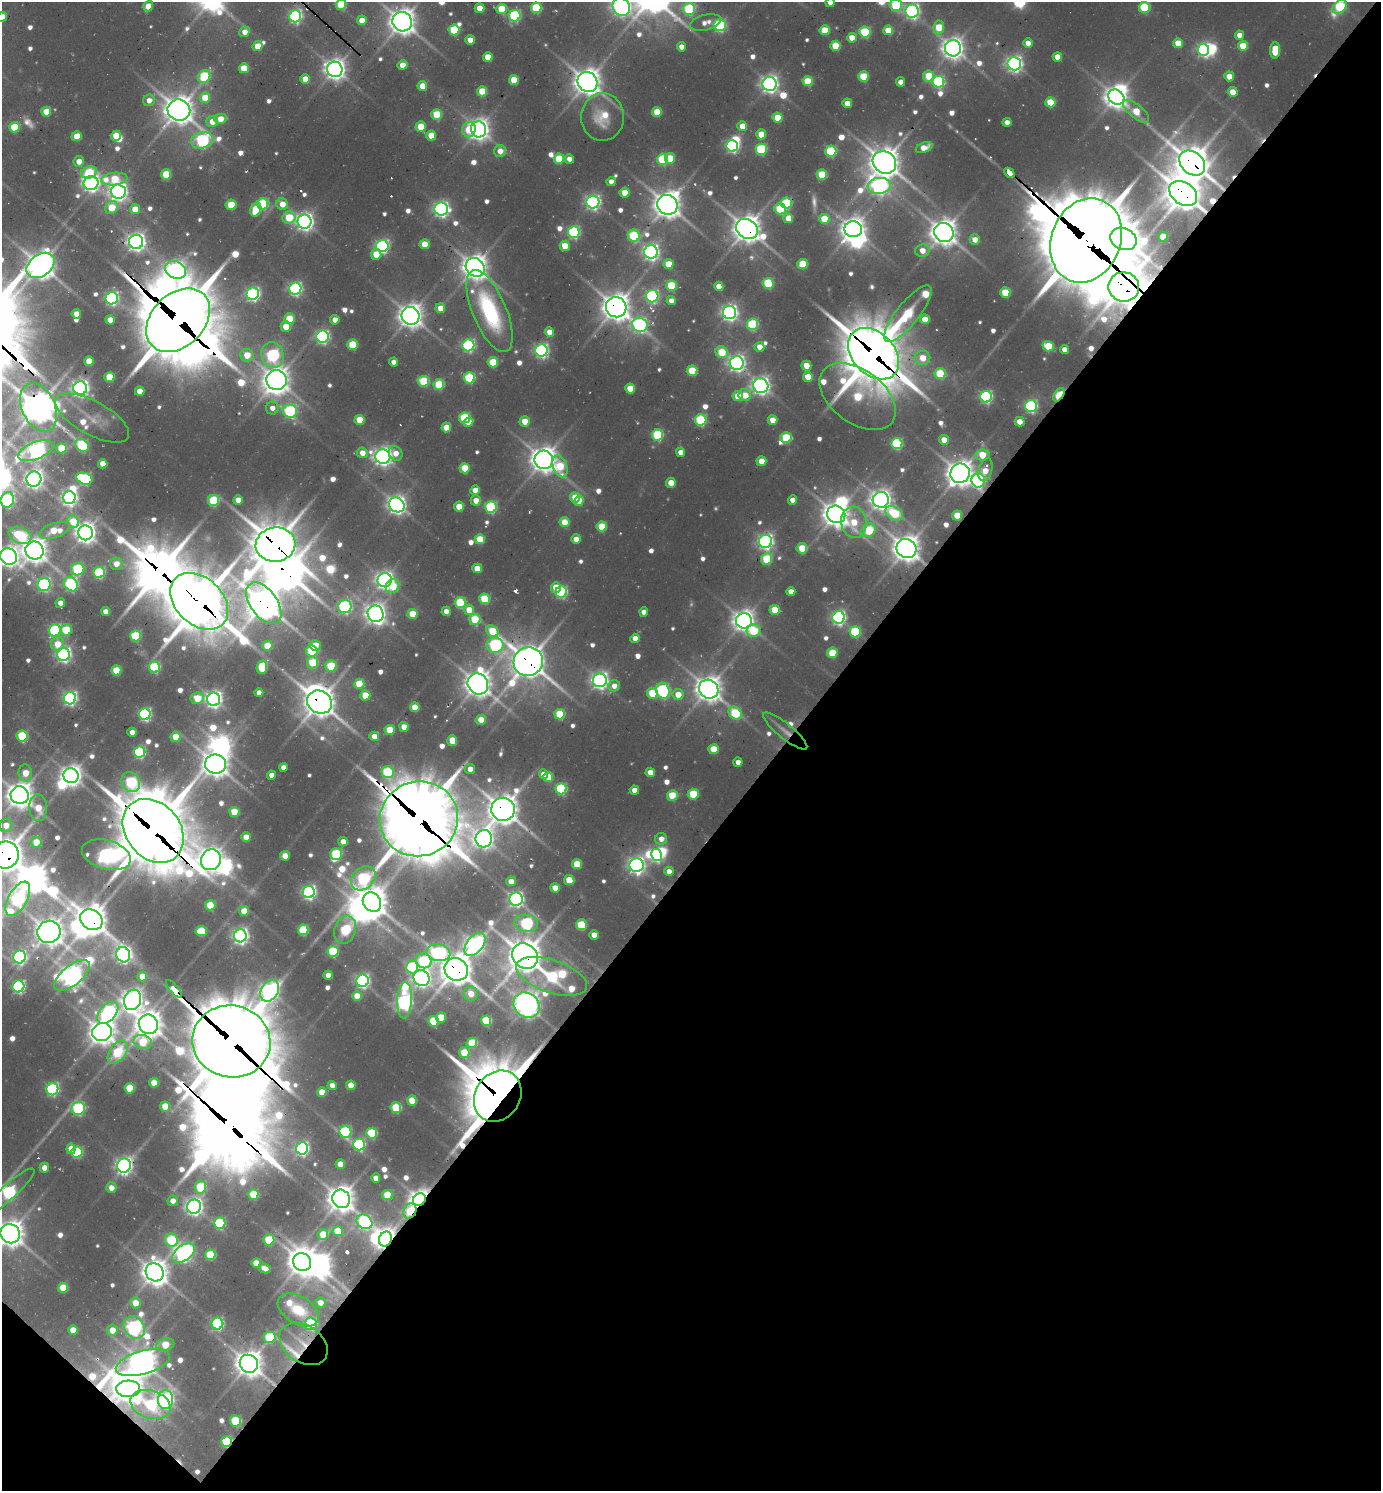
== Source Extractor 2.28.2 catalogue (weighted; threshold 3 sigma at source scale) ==
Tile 15 of 4 x 4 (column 3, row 4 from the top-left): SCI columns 3055-4433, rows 33-1521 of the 5997 x 5989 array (HDU 1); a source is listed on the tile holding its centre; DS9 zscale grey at full resolution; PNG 1383 x 1493 px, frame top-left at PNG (2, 2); each listed source drawn as its Kron ellipse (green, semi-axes under 4 px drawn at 4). Shown black and unused: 44% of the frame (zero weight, under 2 of 3 exposures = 3% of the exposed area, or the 3 px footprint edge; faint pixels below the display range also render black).
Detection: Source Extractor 2.28.2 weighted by HDU 2 'WHT'; one run over the whole footprint, this tile lists its part. Background 0.101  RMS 0.0091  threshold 0.0409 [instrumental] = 3 sigma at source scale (4.5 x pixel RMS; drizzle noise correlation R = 1.50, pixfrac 1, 0.05/0.05 arcsec/px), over >= 5 px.
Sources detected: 741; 16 too faint to see at this stretch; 41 inside a brighter object's white glare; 11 cosmic-ray / hot-pixel residue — neither listed nor drawn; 10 inside a brighter listed object's ellipse — not listed separately; of the other 663, all 500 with FLUX_AUTO >= 9.41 (the completeness limit of this list) listed and drawn (163 fainter detections not listed), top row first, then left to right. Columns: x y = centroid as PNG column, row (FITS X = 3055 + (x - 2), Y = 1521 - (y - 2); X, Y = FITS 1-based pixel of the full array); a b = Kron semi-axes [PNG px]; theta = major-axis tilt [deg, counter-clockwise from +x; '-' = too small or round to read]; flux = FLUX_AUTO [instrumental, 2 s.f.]
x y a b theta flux
830 3 4 4 - 9.4
341 5 5 5 - 55
896 5 6 6 - 88
148 6 5 4 - 21
621 7 10 8 -57 650
1144 7 5 5 - 93
1340 7 8 6 50 110
479 8 5 4 - 21
536 8 5 5 - 93
501 9 5 5 - 39
689 9 6 6 - 110
912 11 6 6 - 380
295 16 6 6 - 250
515 16 6 5 - 160
2 17 5 4 - 17
362 20 5 4 - 16
402 22 10 9 - 1500
706 22 15 7 14 12
720 25 6 6 - 150
939 27 7 5 83 38
454 30 5 5 - 77
825 30 5 5 - 42
888 30 5 5 - 33
245 32 5 5 - 12
865 32 5 5 - 100
1239 35 4 4 - 12
852 38 5 5 - 19
470 40 5 4 - 17
1028 43 5 4 - 14
1178 43 5 5 - 28
257 46 5 4 - 25
835 46 5 5 - 39
1243 46 5 5 - 33
681 47 4 4 - 11
953 48 8 8 - 980
1204 50 6 5 - 270
1275 50 8 5 88 40
488 57 5 5 - 27
1057 57 5 4 - 17
1014 64 7 6 - 510
403 65 5 4 - 18
244 68 5 5 - 34
335 69 8 7 - 980
863 76 5 5 - 57
928 76 5 5 - 36
1229 76 5 5 - 18
204 77 7 5 58 110
305 79 5 4 - 21
514 80 5 5 - 35
808 81 5 5 - 51
588 82 10 9 - 1500
900 82 5 4 - 10
938 82 6 6 - 170
770 84 7 7 - 600
422 86 5 5 - 25
482 91 5 5 - 38
1233 92 5 5 - 23
1116 97 8 7 - 1100
205 98 5 5 - 33
149 100 6 5 - 11
1050 102 5 5 - 46
847 103 5 5 - 19
179 110 11 10 - 1700
1136 111 16 6 -38 33
46 112 5 5 - 28
657 112 5 5 - 39
437 114 5 5 - 59
603 117 24 21 -90 38
777 118 5 5 - 33
220 119 6 5 - 21
212 122 6 5 - 19
1007 122 4 4 - 9.8
421 126 5 5 - 32
742 126 5 4 - 19
14 127 5 5 - 55
469 129 8 6 81 24
478 129 8 7 - 970
761 134 5 5 - 26
431 135 5 5 - 31
77 136 5 5 - 27
116 136 5 4 - 31
202 140 11 8 9 230
732 146 6 5 - 240
924 148 9 5 21 18
761 149 5 5 - 120
500 151 6 6 - 15
831 151 5 5 - 110
670 158 5 5 - 33
559 159 5 5 - 57
569 159 5 4 - 10
663 159 5 5 - 110
79 161 5 5 - 13
884 162 12 10 -36 1800
1192 163 14 11 -42 2300
89 172 8 6 16 57
1009 173 6 4 -44 76
166 174 5 5 - 48
822 175 5 5 - 60
114 179 13 6 7 52
611 182 4 4 - 10
91 183 7 7 - 540
879 186 12 8 6 550
118 192 7 7 - 690
624 193 5 5 - 21
1183 193 15 11 -35 2800
593 202 6 6 - 360
786 203 5 5 - 100
263 204 5 5 - 100
282 204 6 5 - 19
231 205 5 5 - 47
667 205 10 10 - 1600
112 208 7 6 - 39
135 209 5 5 - 20
256 209 7 5 66 47
441 209 6 6 - 450
780 209 6 5 - 68
289 217 6 6 - 48
788 218 5 5 - 21
824 219 5 5 - 39
304 222 7 7 - 620
747 229 12 9 -32 1600
853 229 9 8 - 1100
574 232 6 6 - 190
944 232 10 9 - 1400
634 236 6 6 - 98
1163 237 5 4 - 21
975 239 5 5 - 14
1123 239 13 10 -25 1800
1086 240 43 34 68 12000
136 242 7 7 - 700
425 244 5 5 - 29
382 246 6 6 - 270
565 246 5 5 - 28
922 251 7 6 - 15
651 252 7 6 - 470
376 254 5 5 - 27
669 264 5 5 - 30
803 264 5 5 - 50
41 265 15 11 36 1700
475 267 10 8 -44 1500
176 270 11 8 -24 630
768 283 5 5 - 85
671 286 5 5 - 68
719 286 5 4 - 18
1124 287 15 14 - 2400
295 289 6 6 - 280
1005 293 5 5 - 48
253 294 6 6 - 300
652 296 6 6 - 220
112 298 6 6 - 280
671 301 4 4 - 11
616 307 10 10 - 1600
440 308 5 5 - 17
490 311 44 17 -67 130
729 312 6 6 - 500
76 314 5 4 - 16
908 314 35 11 51 110
411 316 9 8 - 1200
289 319 5 5 - 46
925 319 5 5 - 22
110 320 5 4 - 16
178 320 36 26 44 8900
335 320 5 4 - 13
752 324 6 5 - 110
640 325 8 7 - 320
286 327 5 5 - 24
549 332 5 4 - 16
322 337 6 6 - 280
352 345 5 5 - 60
468 345 6 6 - 220
1048 346 6 5 - 46
759 347 5 5 - 14
1064 349 4 4 - 10
541 350 6 6 - 310
722 352 6 5 - 49
874 354 29 21 -46 5600
247 355 6 6 - 24
272 355 13 11 -74 230
922 358 8 7 - 24
89 361 5 5 - 29
394 362 4 4 - 9.8
493 362 5 5 - 47
737 363 7 7 - 490
806 366 5 5 - 23
692 371 5 5 - 53
940 374 5 5 - 75
109 377 5 5 - 45
808 377 5 5 - 26
469 378 5 5 - 100
276 380 10 10 - 1400
424 381 5 5 - 77
439 384 5 5 - 72
761 386 8 7 - 650
80 388 7 7 - 570
630 389 5 5 - 34
140 391 5 4 - 18
745 395 6 6 - 21
1059 395 7 4 55 86
738 396 5 5 - 28
858 397 43 26 -37 120
986 397 6 6 - 230
1031 406 6 6 - 220
38 407 26 16 -65 2200
272 408 6 6 - 9.4
290 411 7 6 - 160
92 418 41 16 -29 28
464 418 5 5 - 93
360 420 5 5 - 35
701 420 6 5 - 130
773 420 5 4 - 19
525 421 5 5 - 23
468 422 5 4 - 16
1020 422 5 5 - 17
446 427 5 5 - 25
657 435 5 5 - 110
786 438 5 5 - 63
944 440 5 4 - 19
897 443 5 5 - 130
82 445 7 6 - 130
61 448 5 5 - 39
36 451 18 8 21 580
680 452 4 4 - 12
362 453 5 5 - 14
396 453 7 6 - 14
982 455 7 5 7 34
383 456 7 7 - 700
544 460 9 9 - 1400
761 461 5 5 - 25
103 464 5 4 - 18
560 466 11 7 -70 55
465 468 5 5 - 40
985 470 12 6 74 22
960 473 10 9 - 1400
34 479 7 7 - 710
84 479 8 6 -20 150
978 480 7 6 - 240
671 483 5 4 - 21
475 490 5 4 - 15
575 497 5 5 - 28
69 498 6 6 - 430
7 500 8 6 75 290
214 500 6 5 - 88
238 500 5 4 - 18
476 500 5 5 - 16
793 500 4 4 - 13
881 500 8 8 - 940
579 501 5 4 - 22
397 505 8 7 - 670
459 506 5 5 - 25
491 507 6 5 - 140
894 513 9 6 -31 65
836 514 9 8 - 1400
957 515 5 5 - 32
73 522 6 5 - 39
565 522 5 5 - 30
854 522 16 13 -81 36
602 526 5 5 - 43
55 530 16 7 18 37
869 530 7 6 - 78
85 533 7 7 - 910
20 535 12 8 -23 110
480 539 5 5 - 41
576 539 5 4 - 14
766 541 6 6 - 450
276 544 20 17 9 3400
802 548 5 5 - 40
906 548 10 9 - 1500
35 551 9 8 - 1400
9 557 8 8 - 880
767 559 6 5 - 69
116 564 6 6 - 14
477 568 5 5 - 26
78 569 7 6 - 110
99 572 6 5 - 130
385 580 7 7 - 650
44 584 6 6 - 210
71 584 8 6 -49 210
392 586 7 6 - 40
556 587 5 5 - 24
561 592 6 5 - 160
791 592 4 4 - 13
485 599 5 5 - 66
199 601 33 23 -43 6200
60 603 5 5 - 9.8
264 603 24 13 -54 2200
460 603 5 5 - 83
345 606 7 6 - 220
469 610 5 5 - 22
775 610 5 5 - 34
105 611 4 4 - 11
446 611 4 4 - 11
644 612 4 4 - 11
376 614 8 8 - 920
412 614 5 5 - 36
839 617 6 6 - 330
475 619 5 5 - 57
744 621 8 7 - 1000
55 630 6 6 - 160
66 630 5 5 - 61
492 631 7 5 -39 44
754 631 7 6 - 48
855 632 5 5 - 97
135 636 5 5 - 90
635 638 5 4 - 15
58 644 7 6 - 23
315 645 6 5 - 20
495 645 8 8 - 200
267 646 5 5 - 34
312 651 6 5 - 99
832 653 5 5 - 41
64 655 6 6 - 390
312 662 6 5 - 51
528 662 15 14 - 2400
331 666 5 5 - 61
154 667 5 5 - 120
262 667 7 5 80 60
116 670 5 5 - 46
600 680 7 7 - 560
359 684 5 5 - 44
478 684 11 10 - 1400
614 686 6 5 - 11
709 689 10 9 - 1400
663 691 8 6 -72 220
259 693 4 4 - 10
652 693 5 5 - 47
678 694 5 5 - 21
365 695 5 5 - 32
70 698 6 6 - 330
197 698 7 5 10 33
213 699 7 6 - 560
319 702 13 11 -30 2000
415 707 5 5 - 25
735 713 7 6 - 83
145 714 6 5 - 220
560 714 5 5 - 63
481 720 5 5 - 20
404 727 5 4 - 19
390 730 5 5 - 35
785 731 28 7 -39 11
132 732 4 4 - 10
22 736 5 5 - 88
374 736 4 4 - 15
176 737 5 5 - 28
452 741 5 5 - 27
714 749 5 5 - 35
140 752 6 5 - 160
738 762 4 4 - 9.8
215 764 10 9 - 1400
283 767 4 4 - 10
470 769 5 5 - 12
387 772 6 6 - 110
650 772 5 4 - 16
25 773 8 6 -82 25
543 774 5 4 - 13
272 775 4 4 - 14
71 776 7 7 - 940
548 777 5 5 - 31
131 782 10 9 - 140
561 789 5 5 - 130
634 790 4 4 - 12
693 794 5 5 - 53
20 795 9 8 - 1500
672 795 5 5 - 52
38 808 13 9 -88 27
503 809 12 11 - 1900
234 812 5 5 - 39
419 819 39 37 18 8200
6 825 6 6 - 15
153 831 35 27 -50 7400
246 837 5 4 - 20
484 839 9 8 - 790
661 839 6 6 - 10
36 842 5 5 - 24
343 842 5 4 - 13
336 854 6 6 - 99
5 855 13 13 - 2600
106 855 25 14 -15 360
656 855 6 5 - 250
285 856 5 5 - 15
211 860 11 10 - 1300
577 864 5 5 - 32
636 865 7 7 - 550
669 871 5 4 - 10
363 878 14 10 43 180
569 880 5 5 - 35
511 881 5 5 - 15
555 888 4 4 - 17
309 892 6 6 - 350
18 899 19 9 60 340
516 899 6 6 - 370
372 902 10 8 -52 1900
210 905 5 5 - 42
244 911 5 5 - 22
91 920 12 9 -33 2000
526 923 12 8 -10 180
581 925 5 5 - 63
303 930 5 5 - 78
345 930 14 10 71 96
201 931 5 5 - 53
49 932 12 11 - 1700
594 935 5 4 - 14
240 936 6 6 - 500
475 944 13 8 51 690
333 951 5 5 - 84
438 953 12 8 -9 220
123 955 8 7 - 480
525 956 13 12 - 2500
20 957 6 6 - 270
423 961 8 7 - 120
412 967 6 6 - 130
456 969 12 11 - 2200
72 975 21 10 39 1100
328 975 4 4 - 13
142 976 5 5 - 20
551 976 37 16 -19 230
422 978 8 7 - 640
362 981 6 6 - 330
18 986 6 6 - 200
174 989 11 3 -50 280
270 991 11 8 60 690
471 994 7 7 - 18
357 996 5 5 - 26
133 1000 10 8 71 950
404 1000 18 7 87 530
527 1005 14 12 -38 1300
108 1013 13 8 48 260
441 1017 5 5 - 26
433 1021 5 5 - 52
486 1021 5 5 - 70
148 1024 10 9 - 1600
102 1032 10 9 - 1400
231 1041 39 36 -13 10000
142 1042 9 7 -14 42
472 1043 5 5 - 56
118 1052 13 8 56 75
464 1052 5 5 - 40
154 1083 5 4 - 22
332 1085 4 4 - 11
351 1085 5 5 - 23
130 1088 5 5 - 47
52 1089 6 6 - 210
322 1092 5 4 - 20
498 1096 27 22 57 5700
412 1100 5 5 - 31
165 1106 5 5 - 34
78 1108 7 6 - 190
396 1108 5 5 - 75
345 1132 6 6 - 140
372 1133 5 5 - 82
359 1144 6 6 - 170
302 1148 6 6 - 310
71 1149 5 4 - 16
77 1152 6 5 - 120
340 1164 5 4 - 15
124 1166 7 7 - 540
44 1168 5 4 - 14
376 1178 4 4 - 10
200 1187 6 5 - 72
111 1188 5 5 - 13
7 1193 36 7 42 260
253 1194 5 5 - 49
387 1195 5 5 - 42
341 1199 9 8 - 1600
419 1200 7 6 - 920
173 1201 5 5 - 10
194 1207 7 7 - 610
410 1211 8 6 61 52
365 1222 8 6 -35 230
220 1223 6 5 - 110
338 1231 5 5 - 38
10 1234 10 9 - 1600
323 1234 6 5 - 30
385 1239 7 6 - 1000
171 1240 7 6 - 92
269 1240 5 5 - 60
184 1253 13 7 35 570
210 1255 5 5 - 68
302 1262 9 8 - 1700
256 1263 5 5 - 28
265 1268 6 4 -28 9.8
155 1272 9 8 - 1400
63 1288 5 5 - 37
135 1303 5 5 - 21
320 1303 5 5 - 13
298 1310 22 13 -31 31
217 1324 6 6 - 190
311 1324 6 6 - 110
134 1327 12 9 -52 470
73 1330 5 5 - 21
112 1330 6 5 - 18
269 1337 6 5 - 77
304 1344 26 18 -34 27
165 1345 9 6 14 35
143 1363 28 11 16 1400
249 1364 9 8 - 1500
128 1389 12 8 2 1600
165 1400 9 7 87 510
151 1404 21 14 -18 140
236 1421 5 5 - 77
227 1441 5 5 - 89
Overlapping masked pixels (flux is a lower limit): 41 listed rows (the first 20) at x y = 1192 163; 1009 173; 1183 193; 786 203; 667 205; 747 229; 1086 240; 1124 287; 616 307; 178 320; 874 354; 1059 395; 858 397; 38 407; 978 480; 276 544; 906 548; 199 601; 264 603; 528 662
Isophote crosses this tile's border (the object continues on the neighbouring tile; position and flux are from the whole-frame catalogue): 15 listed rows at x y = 830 3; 341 5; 896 5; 621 7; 1340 7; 2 17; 38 407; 7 500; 9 557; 20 795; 6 825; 5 855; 18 899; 7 1193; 10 1234